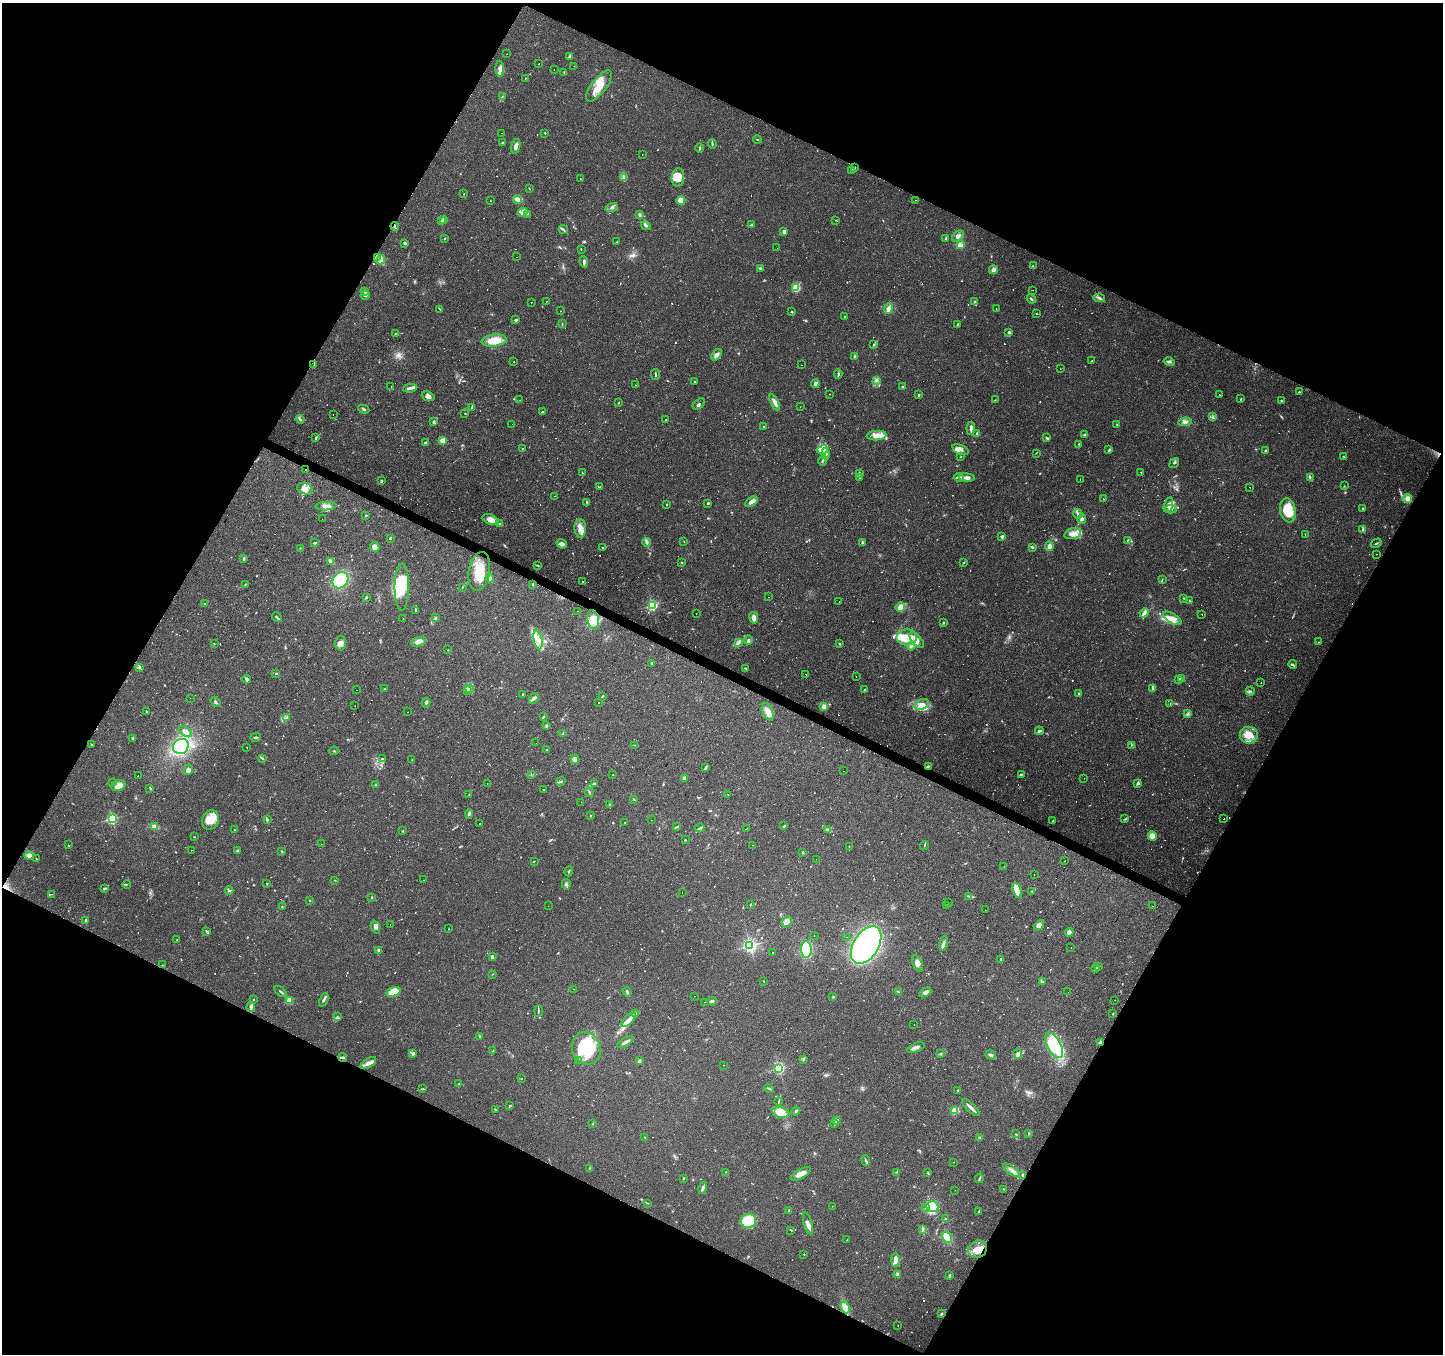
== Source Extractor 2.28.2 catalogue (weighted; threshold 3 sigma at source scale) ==
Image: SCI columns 1-5763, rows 195-5599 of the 5765 x 5860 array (HDU 1 of 3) = the unmasked area's bounding box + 8 px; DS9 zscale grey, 4 x 4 block average (1 PNG px = mean of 4 x 4 image px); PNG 1445 x 1356 px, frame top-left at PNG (2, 3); each listed source drawn as its Kron ellipse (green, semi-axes under 4 px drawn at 4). Shown black and unused: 46% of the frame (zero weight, under 2 of 3 exposures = <1% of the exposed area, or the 3 px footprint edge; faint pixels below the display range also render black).
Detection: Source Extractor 2.28.2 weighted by HDU 2 'WHT'. Background 0.0783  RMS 0.006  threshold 0.0268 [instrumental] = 3 sigma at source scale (4.5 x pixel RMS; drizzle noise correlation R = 1.50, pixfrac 1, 0.0396/0.0396 arcsec/px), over >= 5 px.
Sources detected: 986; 11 too faint to see at this stretch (4 x 4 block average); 5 inside a brighter object's white glare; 132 cosmic-ray / hot-pixel residue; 1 long thin detection or spike segment (spike, bleed or trail) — neither listed nor drawn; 17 coinciding with a brighter row at this scale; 65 inside a brighter listed object's ellipse — not listed separately; of the other 755, all 500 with FLUX_AUTO >= 1.57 (the completeness limit of this list) listed and drawn (255 fainter detections not listed), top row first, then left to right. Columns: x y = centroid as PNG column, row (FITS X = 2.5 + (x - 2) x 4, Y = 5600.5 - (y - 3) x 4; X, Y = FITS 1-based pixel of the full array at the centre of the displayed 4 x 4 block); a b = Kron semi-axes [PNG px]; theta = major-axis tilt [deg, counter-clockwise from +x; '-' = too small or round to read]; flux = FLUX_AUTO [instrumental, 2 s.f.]
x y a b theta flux
507 54 2 2 - 3.9
569 57 4 2 - 3.8
539 64 2 2 - 3.1
574 66 2 2 - 3
500 69 8 3 -87 22
554 69 2 2 - 2.8
564 72 3 2 - 2.6
525 78 2 2 - 12
599 86 19 7 52 63
502 96 2 2 - 2.2
501 133 2 2 - 1.6
545 133 3 2 - 2.2
757 139 4 2 - 2.1
503 143 3 2 - 2.6
712 144 5 2 - 5.5
516 146 7 3 75 15
700 148 4 2 - 3.8
642 154 2 2 - 2.5
855 167 3 2 - 2.5
851 171 3 2 - 4.8
623 177 3 2 - 4.4
580 178 3 2 - 1.7
678 178 9 6 85 41
529 188 2 2 - 2.6
464 194 2 2 - 1.9
518 199 4 3 - 25
681 200 4 4 - 36
915 200 2 2 - 3.8
490 201 2 2 - 2.9
612 208 6 2 17 7.6
523 212 5 3 - 12
527 214 2 2 - 2.5
639 214 4 2 - 4.5
444 219 3 2 - 4.2
836 220 3 2 - 1.9
442 221 4 2 - 4.6
751 225 3 2 - 3.9
395 226 4 2 - 5
646 226 5 2 - 6.4
563 230 5 2 - 5.5
784 232 3 2 - 19
958 236 7 4 39 15
444 238 2 2 - 2
946 238 3 2 - 3.8
617 242 2 2 - 2
405 243 3 2 - 7.1
960 245 3 3 - 16
777 248 2 2 - 2.1
581 249 2 2 - 1.8
516 257 2 2 - 1.7
377 258 4 4 - 24
381 260 5 4 - 18
584 262 5 3 - 7
1033 266 2 2 - 1.9
760 268 4 3 - 4.8
993 270 4 3 - 18
796 287 4 3 - 55
1033 290 2 2 - 2.4
365 292 2 2 - 28
365 295 4 2 - 4.3
1099 298 6 2 -12 7.8
1031 299 5 2 - 4.7
546 301 2 2 - 1.7
531 302 2 2 - 13
975 302 3 2 - 5
440 309 3 2 - 2
888 309 5 3 - 19
996 309 2 2 - 1.8
560 311 2 2 - 1.6
792 312 2 2 - 3.7
1037 314 3 2 - 1.9
845 316 3 2 - 3.5
516 320 3 2 - 6.4
562 324 4 2 - 3
958 324 3 2 - 6.4
1009 332 3 3 - 6.1
395 334 3 2 - 4.6
494 341 12 6 7 75
874 344 2 2 - 1.8
716 355 6 4 52 15
855 356 2 2 - 8.6
1092 361 2 2 - 1.7
514 362 2 2 - 17
1169 362 5 2 - 9.1
314 364 4 2 - 3.4
801 365 2 2 - 1.7
1060 369 2 2 - 2.7
838 374 5 2 - 6
655 375 5 2 - 4.5
877 380 2 2 - 2
695 382 4 2 - 2.9
815 384 4 3 - 11
635 385 2 2 - 3
391 386 2 2 - 2.1
903 387 2 2 - 9.7
410 388 7 3 8 10
1299 392 2 2 - 2.1
830 394 2 2 - 3.6
919 395 2 2 - 5
1219 395 2 2 - 1.6
428 396 6 4 -20 13
1241 399 3 2 - 2.7
520 400 2 2 - 3.7
995 400 2 2 - 1.6
1281 401 2 2 - 3.6
619 402 2 2 - 2.3
775 402 9 3 -64 19
699 404 7 3 38 8
472 407 4 2 - 3.5
800 407 2 2 - 1.6
364 409 6 2 -26 5.3
542 412 2 2 - 6.2
465 413 2 2 - 2.1
333 414 2 2 - 2.5
1213 417 3 2 - 4.5
300 419 4 2 - 6.1
665 420 2 2 - 1.8
434 422 3 2 - 7.2
1185 422 7 3 6 10
512 424 2 2 - 2
1117 425 3 2 - 2.2
764 426 2 2 - 2.4
971 428 6 3 85 13
977 434 3 2 - 7.3
1084 435 3 2 - 3.9
877 436 10 4 4 31
316 438 3 2 - 5.1
1047 438 3 2 - 4.9
443 440 3 2 - 44
426 442 3 2 - 7
1079 444 3 2 - 2.5
522 448 2 2 - 2.4
823 450 6 3 12 23
961 450 9 4 -21 17
1109 450 3 2 - 4.3
1265 450 2 2 - 5.8
1036 453 3 2 - 1.8
826 454 6 3 -80 11
1343 456 3 2 - 1.9
961 457 2 2 - 2.6
823 460 5 2 - 5.4
1174 463 5 2 - 5.2
305 470 2 2 - 4.1
1141 472 2 2 - 9.9
582 473 2 2 - 18
859 473 4 3 - 4.7
860 477 4 2 - 3.5
959 477 5 3 - 7.6
967 478 8 3 -6 22
1310 478 2 2 - 2
1080 479 2 2 - 2.1
381 481 3 2 - 4.6
1344 486 2 2 - 2.1
600 487 2 2 - 1.6
1250 487 2 2 - 2.9
305 489 8 5 -20 22
554 496 2 2 - 20
1407 498 4 4 - 21
1103 499 2 2 - 2.8
587 502 3 2 - 2.7
751 502 7 4 31 17
708 503 3 2 - 4.3
666 504 2 2 - 1.8
1168 505 8 4 73 20
326 506 10 3 4 18
1171 509 5 2 - 7.9
1363 509 2 2 - 5
1288 510 12 8 -79 97
1078 514 5 2 - 6.2
366 515 2 2 - 2.7
322 519 2 2 - 34
1082 519 5 3 - 6.7
491 520 9 5 -23 32
499 524 2 2 - 2.6
580 528 9 6 -89 29
1363 529 3 2 - 6.4
1073 534 8 5 17 25
1305 534 2 2 - 26
1002 537 3 2 - 7.2
390 538 2 2 - 8.2
1128 540 4 2 - 4.3
684 541 3 2 - 1.6
646 542 4 3 - 7.2
315 543 3 2 - 5.1
862 543 3 2 - 7.1
1376 543 6 2 31 4.6
562 544 5 4 - 14
1049 546 5 4 - 18
375 547 5 4 - 17
602 547 3 2 - 4
1032 547 4 2 - 4.7
300 548 2 2 - 2
1376 554 2 2 - 8.7
244 559 4 3 - 4.5
331 561 4 2 - 18
682 562 2 2 - 1.8
964 562 2 2 - 2.2
538 566 2 2 - 1.7
479 571 19 10 80 100
490 578 4 3 - 21
1162 579 4 2 - 2.2
340 580 9 7 47 170
583 582 2 2 - 2.3
246 584 2 2 - 1.6
533 584 2 2 - 3.7
402 587 23 7 90 84
462 587 2 2 - 1.6
366 597 3 2 - 3.9
768 597 2 2 - 1.9
1184 598 3 2 - 2.4
1189 600 3 2 - 2.2
839 601 2 2 - 1.6
204 604 2 2 - 3.8
652 605 2 2 - 500
900 607 5 4 - 32
416 610 3 2 - 3.3
577 611 2 2 - 3.3
1144 613 5 3 - 15
696 614 2 2 - 2.2
1202 614 2 2 - 6
277 617 5 2 - 4.2
435 617 4 3 - 6.3
403 618 2 2 - 140
754 618 6 4 -81 19
1172 618 10 4 -32 26
593 620 10 5 -80 62
943 623 2 2 - 3
907 637 10 8 5 53
538 639 10 4 -78 28
749 640 5 3 - 7.7
917 640 10 4 -48 22
418 642 7 4 18 29
1319 642 2 2 - 1.7
340 643 7 5 90 18
738 643 4 3 - 7.9
214 644 2 2 - 1.7
839 644 3 2 - 3.3
911 646 4 2 - 7.3
448 650 2 2 - 1.6
652 663 3 2 - 3.1
1293 665 4 2 - 3.5
139 667 4 2 - 4.2
746 668 3 2 - 3.8
276 673 2 2 - 5.1
806 674 2 2 - 8.3
856 676 2 2 - 2
247 679 4 2 - 5.6
1179 679 3 2 - 3.9
1182 679 3 2 - 3.7
1261 683 2 2 - 3
469 688 4 3 - 7.3
384 689 2 2 - 1.6
864 689 2 2 - 2.4
1152 689 4 2 - 5.2
356 690 2 2 - 3.2
467 691 3 2 - 2.3
1250 691 5 2 - 3.9
1078 693 2 2 - 3.2
522 694 2 2 - 2.7
603 696 3 2 - 3.1
190 698 2 2 - 5.4
534 699 6 3 54 8.6
216 702 5 2 - 6.1
599 702 2 2 - 8.6
426 703 5 3 - 6.5
1170 703 2 2 - 14
922 705 7 5 25 23
355 706 2 2 - 3.6
824 706 2 2 - 75
147 712 2 2 - 1.9
408 712 2 2 - 2.9
768 712 9 5 -70 24
1188 714 2 2 - 2.3
543 717 4 2 - 4
287 718 4 3 - 7.9
546 726 3 3 - 4.9
185 731 7 3 -36 22
1039 731 4 3 - 5.2
563 733 2 2 - 3.1
1249 735 9 8 - 55
256 737 5 2 - 7
133 738 2 2 - 3.4
536 743 2 2 - 1.9
92 745 2 2 - 2.3
635 745 3 2 - 2.2
1131 745 2 2 - 2.8
181 746 8 7 - 300
247 747 2 2 - 7.2
546 750 3 2 - 2
334 751 4 2 - 3.5
262 758 2 2 - 5.7
382 759 3 2 - 2.8
575 759 5 3 - 7.8
412 760 2 2 - 1.8
928 766 2 2 - 4.5
706 767 3 2 - 3.2
188 770 5 3 - 11
843 771 2 2 - 1.6
531 774 2 2 - 1.7
1021 774 3 2 - 3.2
138 775 2 2 - 3.9
613 775 2 2 - 1.7
684 778 3 3 - 5.5
1084 778 2 2 - 2.9
561 781 5 2 - 4.4
112 782 3 2 - 3
1138 783 4 3 - 6.3
487 784 2 2 - 2
594 784 3 2 - 6.2
118 785 7 5 25 42
375 785 2 2 - 2.2
150 789 2 2 - 1.6
544 790 3 2 - 2.7
589 792 5 2 - 5.1
728 794 2 2 - 2.9
469 795 2 2 - 2.9
633 799 3 2 - 2.2
581 802 2 2 - 2.4
609 804 2 2 - 1.7
469 814 4 2 - 6.1
590 816 2 2 - 2.3
112 819 3 2 - 360
267 819 3 2 - 4
1125 819 4 2 - 2.6
1224 819 2 2 - 400
210 820 10 8 69 44
652 820 2 2 - 1.8
1053 821 3 2 - 3.8
625 822 2 2 - 1.9
479 824 2 2 - 2.3
784 826 3 2 - 5.4
154 827 4 3 - 22
676 827 3 2 - 2.7
700 828 5 2 - 6
746 829 2 2 - 9
234 830 2 2 - 7
827 830 3 2 - 2.4
403 831 2 2 - 2.3
1152 836 5 4 - 27
194 837 2 2 - 2.1
685 840 2 2 - 2.3
321 844 2 2 - 1.8
68 845 2 2 - 2.2
753 845 2 2 - 6.8
924 845 4 2 - 3.3
849 846 2 2 - 1.6
192 850 2 2 - 1.6
237 851 3 2 - 3
282 851 4 2 - 3.3
803 852 3 2 - 4.5
29 856 4 3 - 17
36 859 2 2 - 2.2
816 859 2 2 - 1.9
534 861 2 2 - 1.8
1065 861 2 2 - 7.6
1004 866 2 2 - 1.9
569 871 5 2 - 3.3
1034 874 2 2 - 2
335 880 2 2 - 1.9
423 880 2 2 - 2
267 883 2 2 - 2.6
127 884 4 2 - 2.2
566 884 5 3 - 6.8
105 888 4 2 - 5.1
229 890 4 2 - 4.4
1017 890 8 4 -70 64
1032 891 4 2 - 2.7
682 892 2 2 - 11
51 894 3 2 - 2.3
968 896 4 2 - 3.6
372 897 2 2 - 3.2
310 900 2 2 - 3.6
948 902 2 2 - 1.6
750 905 2 2 - 1.9
947 905 2 2 - 4.7
548 906 2 2 - 1.7
1153 906 2 2 - 5.7
282 907 3 2 - 2.7
985 910 2 2 - 3
86 920 2 2 - 8.5
786 922 6 4 44 23
390 925 2 2 - 1.7
1039 925 6 4 40 21
375 927 7 4 -70 17
449 929 2 2 - 1.9
207 932 3 2 - 4.3
1069 932 4 3 - 12
814 936 2 2 - 1.6
846 937 2 2 - 2.7
177 940 2 2 - 2.3
944 943 7 2 79 7
750 945 2 2 - 910
866 945 21 12 58 1300
1071 947 2 2 - 12
806 949 8 5 -85 180
378 950 3 2 - 6.1
772 953 2 2 - 5
492 957 3 2 - 12
1001 959 4 2 - 3.8
917 963 9 4 -64 18
163 965 2 2 - 1.9
1098 966 2 2 - 2.4
1095 969 3 2 - 8
492 974 2 2 - 1.9
764 981 2 2 - 1.8
1042 981 2 2 - 3.5
574 989 2 2 - 2.4
281 992 7 2 -40 6
393 992 7 4 18 77
627 992 5 2 - 6.4
899 992 3 2 - 2.5
925 992 6 4 31 11
1068 992 2 2 - 5.3
694 996 2 2 - 4
833 997 3 2 - 3.5
253 999 2 2 - 1.9
289 1000 2 2 - 140
324 1000 7 2 67 6.5
1115 1000 2 2 - 1.6
712 1001 5 2 - 7.3
704 1002 2 2 - 4.1
251 1007 5 3 - 12
538 1011 6 2 90 3.9
636 1014 3 2 - 2.8
1113 1014 3 2 - 2.8
337 1016 3 2 - 1.7
629 1020 9 3 47 19
914 1024 2 2 - 34
480 1036 3 2 - 5.4
625 1042 9 2 32 12
1101 1042 4 3 - 11
1054 1045 14 7 -61 250
586 1048 16 14 -67 230
916 1048 9 3 21 17
493 1051 3 2 - 3.3
413 1053 3 3 - 9.4
940 1053 2 2 - 2
1018 1054 5 4 - 9.3
991 1055 5 2 - 9
343 1057 4 3 - 7.5
803 1059 4 2 - 4.6
579 1061 2 2 - 27
639 1061 2 2 - 12
368 1063 9 4 33 18
723 1065 2 2 - 5.6
779 1068 2 2 - 520
522 1078 2 2 - 1.6
459 1083 2 2 - 2.4
423 1089 3 2 - 3.6
769 1089 5 2 - 5.7
958 1090 2 2 - 2.4
778 1101 4 2 - 4.4
509 1105 2 2 - 1.8
971 1108 11 2 -44 18
495 1109 4 2 - 2.6
955 1110 3 3 - 44
796 1111 4 2 - 5.6
781 1112 8 5 -13 49
836 1120 3 3 - 10
592 1124 3 2 - 2.3
834 1124 2 2 - 4.7
1029 1133 3 2 - 2.9
1015 1134 3 2 - 2.5
645 1137 2 2 - 1.6
980 1137 3 2 - 4.3
866 1160 5 2 - 5.2
954 1162 2 2 - 1.7
589 1168 2 2 - 1.9
1012 1170 9 3 -36 18
726 1172 2 2 - 1.7
896 1172 2 2 - 2.2
928 1173 3 2 - 3.1
801 1174 11 4 28 31
1023 1175 2 2 - 18
684 1178 2 2 - 3.7
979 1178 4 2 - 5
703 1188 6 2 73 8.5
1004 1189 3 2 - 2.6
955 1190 2 2 - 11
647 1203 3 2 - 2.2
832 1206 2 2 - 2.2
932 1207 6 5 - 160
925 1208 2 2 - 2.7
789 1210 3 2 - 2.6
979 1211 3 2 - 6.2
945 1219 3 2 - 3.4
748 1221 8 7 - 140
808 1223 11 3 -75 18
923 1229 3 3 - 6.2
791 1230 3 2 - 2.3
947 1237 6 3 -55 87
846 1240 2 2 - 6
978 1249 10 8 30 47
804 1254 2 2 - 2
895 1260 7 2 88 27
897 1274 2 2 - 48
950 1275 3 3 - 4.1
845 1307 6 4 -65 32
941 1314 3 2 - 3.4
898 1325 2 2 - 16
Overlapping masked pixels (flux is a lower limit): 9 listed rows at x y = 855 167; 395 226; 377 258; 305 470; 928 766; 1101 1042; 343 1057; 1023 1175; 978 1249
Diffuse or blended objects may show on this block-average render without a row.